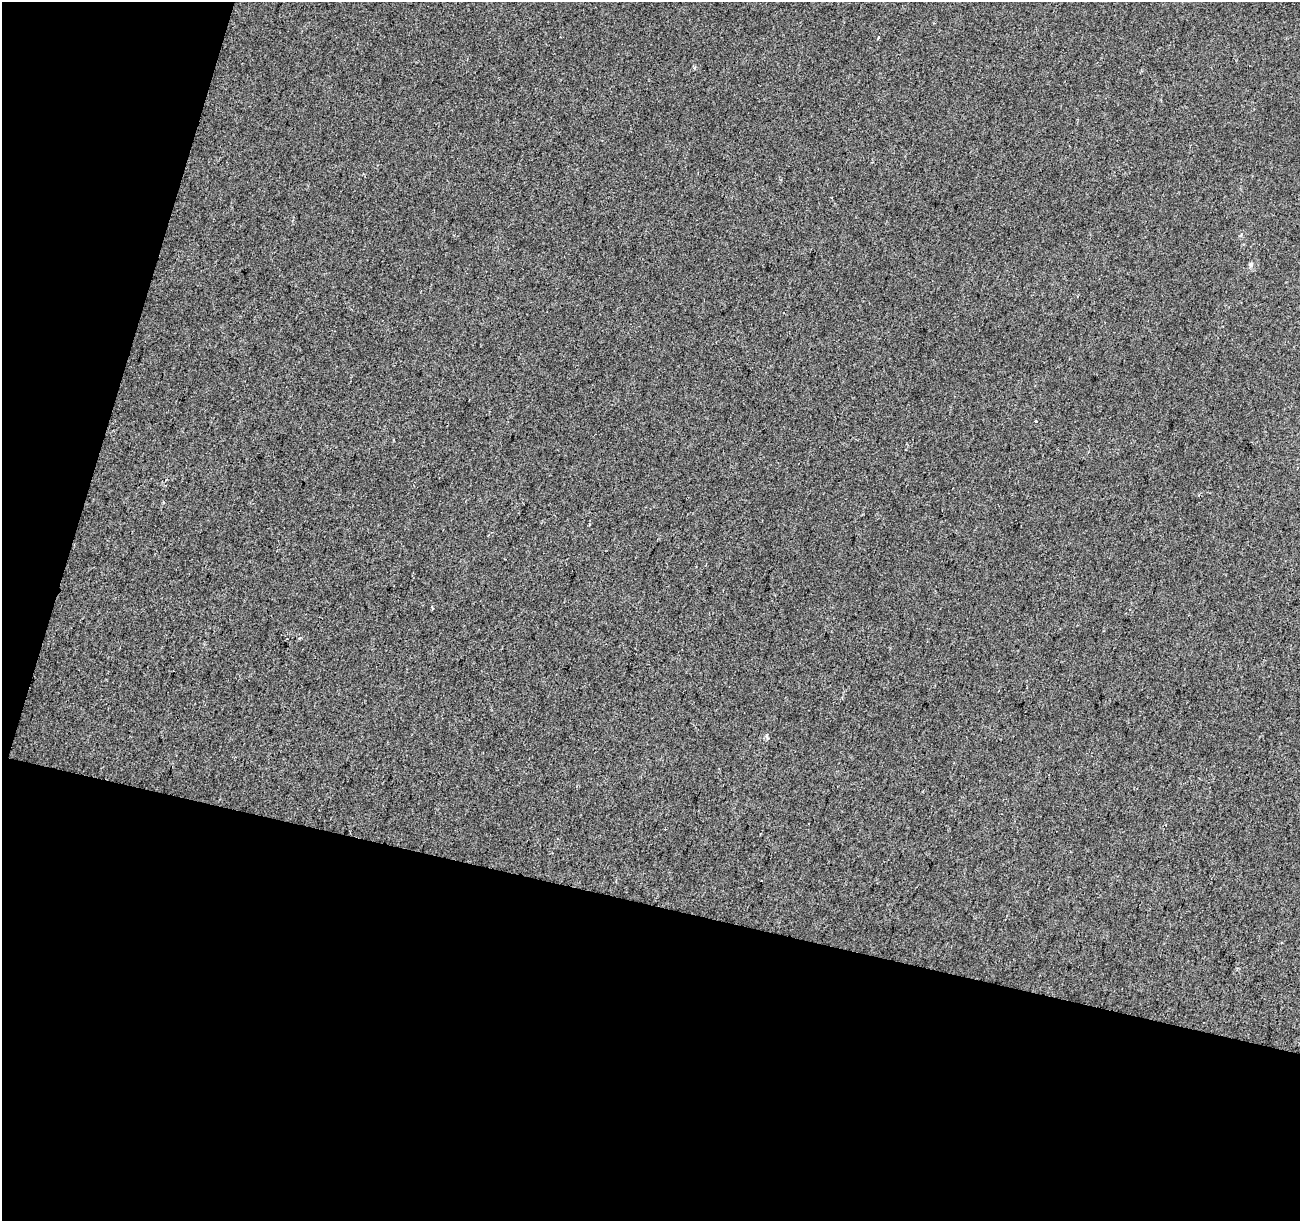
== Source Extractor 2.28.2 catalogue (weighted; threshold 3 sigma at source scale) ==
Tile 3 of 2 x 2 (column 1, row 2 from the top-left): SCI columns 1-1298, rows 128-1346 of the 2596 x 2676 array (HDU 1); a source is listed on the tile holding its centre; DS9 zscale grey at full resolution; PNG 1302 x 1223 px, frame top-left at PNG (2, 2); no overlay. Shown black and unused: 32% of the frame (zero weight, under 2 of 3 exposures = <1% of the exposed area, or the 3 px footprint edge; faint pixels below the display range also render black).
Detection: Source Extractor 2.28.2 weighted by HDU 2 'WHT'; one run over the whole footprint, this tile lists its part. Background 0.00146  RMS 0.0069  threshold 0.0309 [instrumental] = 3 sigma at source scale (4.5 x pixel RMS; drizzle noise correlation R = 1.50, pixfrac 1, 0.0396/0.0396 arcsec/px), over >= 5 px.
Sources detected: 4; all 4 listed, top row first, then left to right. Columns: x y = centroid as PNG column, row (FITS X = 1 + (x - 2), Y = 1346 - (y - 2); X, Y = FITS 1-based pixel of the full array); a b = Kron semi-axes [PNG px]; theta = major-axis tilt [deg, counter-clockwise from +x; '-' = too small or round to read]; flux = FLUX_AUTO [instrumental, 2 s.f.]
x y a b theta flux
878 37 3 3 - 0.9
1251 264 8 5 65 1.4
1036 421 3 3 - 4
767 736 9 4 -79 1.2